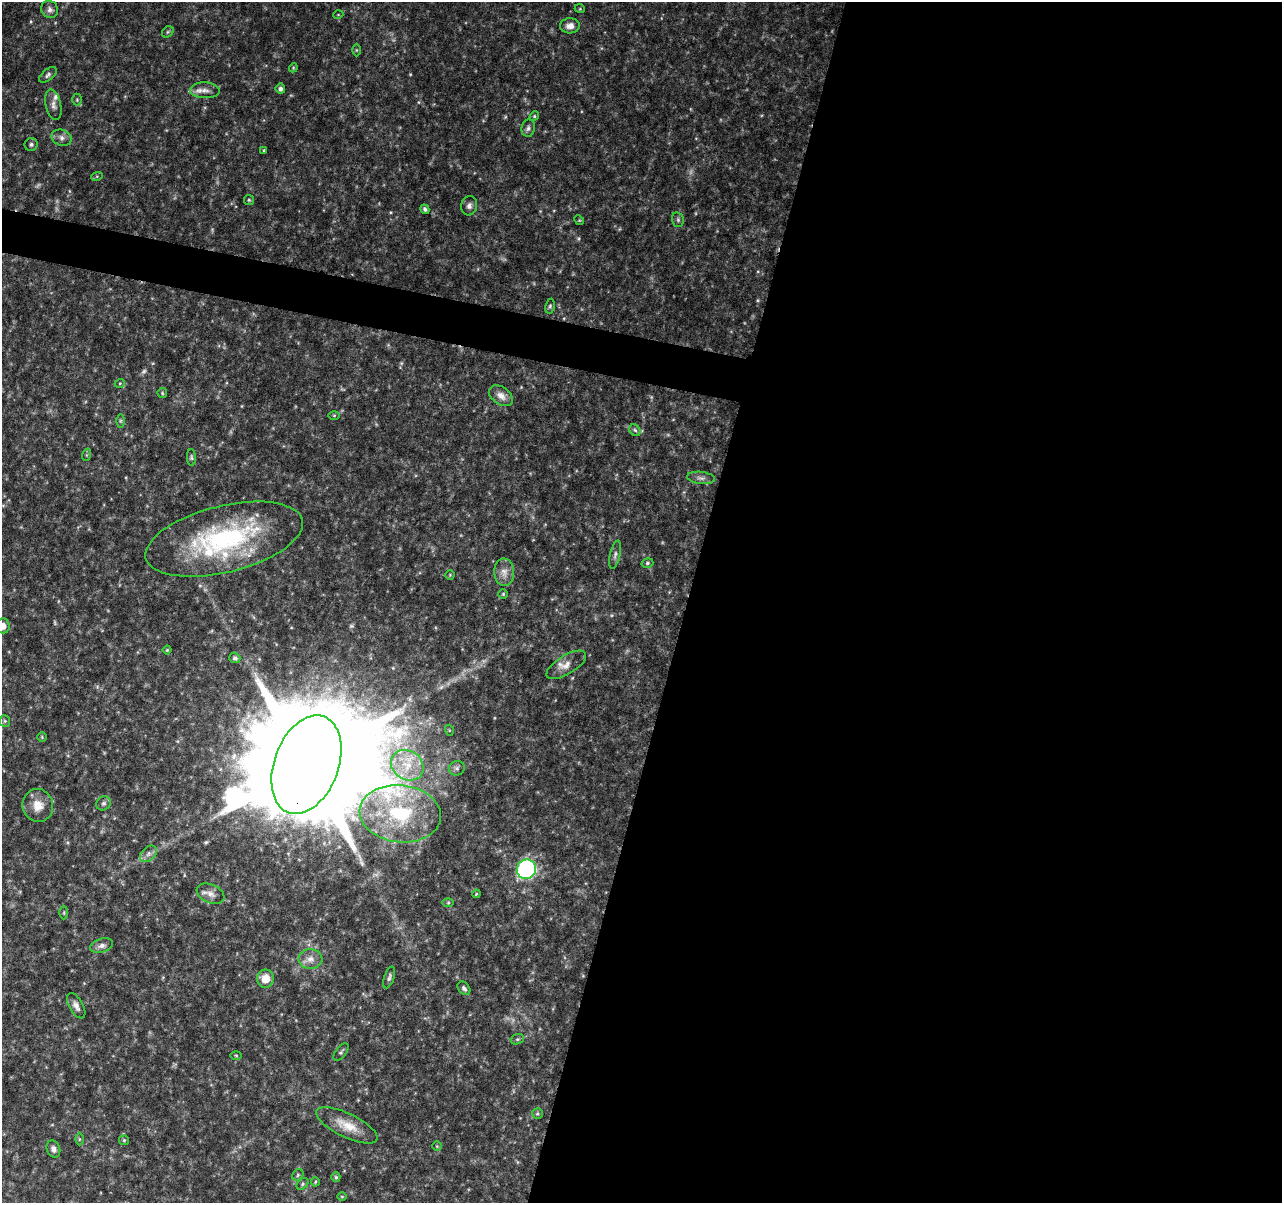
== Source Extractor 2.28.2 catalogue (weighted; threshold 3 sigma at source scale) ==
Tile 12 of 4 x 4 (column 4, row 3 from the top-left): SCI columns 3843-5122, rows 1430-2630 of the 5138 x 5324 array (HDU 1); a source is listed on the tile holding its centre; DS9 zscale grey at full resolution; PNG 1284 x 1205 px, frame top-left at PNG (2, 2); each listed source drawn as its Kron ellipse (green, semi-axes under 4 px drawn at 4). Shown black and unused: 49% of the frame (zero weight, under 4 of 8 exposures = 1% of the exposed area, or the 3 px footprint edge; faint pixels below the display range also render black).
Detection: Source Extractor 2.28.2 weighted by HDU 2 'WHT'; one run over the whole footprint, this tile lists its part. Background 0.0619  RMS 0.0032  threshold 0.0132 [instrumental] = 3 sigma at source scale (4.09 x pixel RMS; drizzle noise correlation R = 1.36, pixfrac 0.8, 0.0396/0.0396 arcsec/px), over >= 5 px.
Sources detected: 85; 5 too faint to see at this stretch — neither listed nor drawn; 2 inside a brighter listed object's ellipse — not listed separately; the other 78 listed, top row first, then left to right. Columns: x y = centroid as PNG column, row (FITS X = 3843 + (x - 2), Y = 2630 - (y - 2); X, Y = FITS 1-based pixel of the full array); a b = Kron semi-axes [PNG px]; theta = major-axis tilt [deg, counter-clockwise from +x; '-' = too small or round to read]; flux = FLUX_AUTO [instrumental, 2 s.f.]
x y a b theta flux
50 9 9 8 - 1.2
580 9 5 3 - 0.27
338 15 5 3 - 0.23
570 26 10 7 2 2
168 32 6 5 - 0.51
356 50 6 4 -90 0.38
293 68 4 3 - 0.28
48 75 10 5 39 0.85
280 89 5 4 - 0.95
205 90 15 8 -3 2.1
77 100 6 5 - 0.43
53 105 15 7 -77 1.6
534 116 5 4 - 0.42
528 128 9 6 82 0.97
61 138 10 7 -22 1.4
31 144 6 6 - 0.78
264 150 4 3 - 0.3
97 176 6 3 19 0.34
249 200 5 5 - 0.41
469 206 10 8 75 1.3
425 209 5 4 - 0.63
579 220 5 4 - 0.33
678 220 7 5 -75 0.67
550 306 7 5 80 0.55
120 383 5 3 - 0.26
162 393 5 4 - 0.37
501 396 13 8 -35 2.4
334 415 6 4 0 0.36
120 421 6 4 89 0.45
635 430 6 5 - 0.62
86 455 6 4 71 0.35
191 457 8 4 -89 0.54
701 478 14 6 -7 1.3
224 539 81 33 14 50
615 555 14 5 77 1.1
647 563 6 4 17 0.54
504 572 14 10 -86 2.5
450 575 4 4 - 0.32
503 594 5 5 - 0.39
3 626 7 7 - 2.2
167 650 4 4 - 0.33
235 658 5 5 - 0.74
566 665 22 9 31 3
5 721 6 5 - 0.54
449 730 5 3 - 0.28
42 737 5 4 - 0.34
306 765 51 32 70 15000
407 765 17 14 -34 6.8
457 768 8 7 - 0.86
104 803 7 6 - 0.84
38 805 16 15 - 4.3
400 814 41 28 -6 26
149 854 10 6 43 1.4
526 869 10 9 - 70
211 894 14 9 -24 2.1
476 894 4 3 - 0.27
448 903 6 4 1 0.36
64 913 7 3 90 0.36
102 946 12 6 16 1.5
310 959 12 10 1 2.4
389 977 11 5 72 0.87
265 979 9 8 - 4.2
464 988 7 5 -51 0.78
76 1006 14 7 -60 1.5
517 1039 7 5 19 0.48
341 1052 10 5 51 0.62
236 1055 6 4 -2 0.3
537 1113 5 5 - 0.48
347 1125 33 12 -26 6.1
79 1139 6 4 -90 0.43
124 1140 5 5 - 0.38
437 1146 4 4 - 0.31
53 1149 9 6 -70 1.3
298 1175 6 5 - 0.48
336 1177 5 4 - 0.42
315 1182 4 4 - 0.32
303 1184 7 5 43 0.56
342 1196 5 3 - 0.27
Overlapping masked pixels (flux is a lower limit): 1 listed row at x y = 306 765
Isophote crosses this tile's border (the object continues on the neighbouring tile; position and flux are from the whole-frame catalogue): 1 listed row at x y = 3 626
Unlisted compact peaks at least as high as the median listed source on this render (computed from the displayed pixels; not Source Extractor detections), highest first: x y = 579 238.